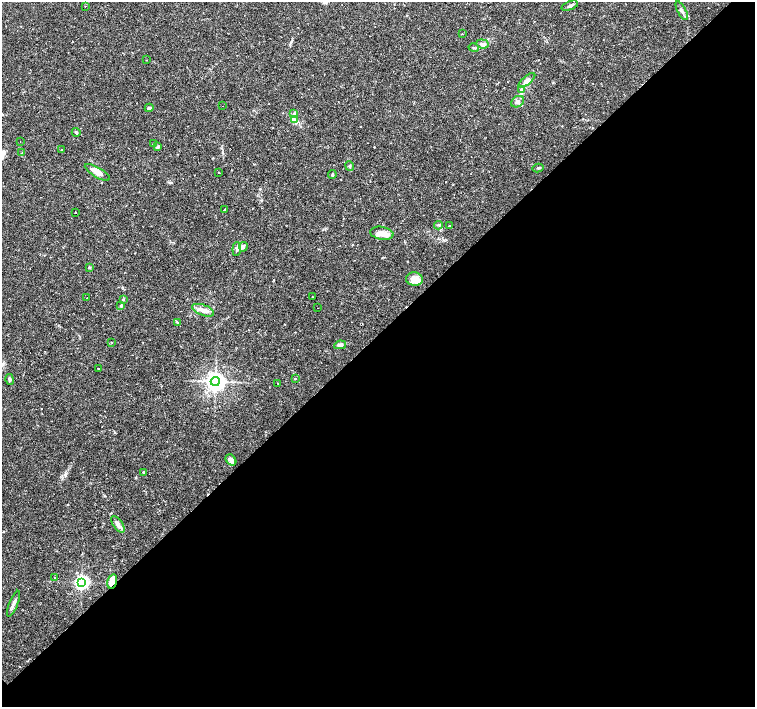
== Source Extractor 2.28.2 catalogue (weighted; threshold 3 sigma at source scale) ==
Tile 12 of 4 x 4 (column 4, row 3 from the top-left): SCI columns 4516-6020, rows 1563-2972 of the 6021 x 6009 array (HDU 1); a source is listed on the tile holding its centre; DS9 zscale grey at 2 x 2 block average (1 PNG px = mean of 2 x 2 image px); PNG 757 x 709 px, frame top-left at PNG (2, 2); each listed source drawn as its Kron ellipse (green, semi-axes under 4 px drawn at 4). Shown black and unused: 53% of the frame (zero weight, under 2 of 3 exposures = <1% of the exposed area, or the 3 px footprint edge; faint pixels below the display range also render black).
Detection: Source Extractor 2.28.2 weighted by HDU 2 'WHT'; one run over the whole footprint, this tile lists its part. Background 0.0388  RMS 0.0031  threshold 0.0141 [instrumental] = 3 sigma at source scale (4.5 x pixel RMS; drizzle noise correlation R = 1.50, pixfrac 1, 0.0396/0.0396 arcsec/px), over >= 5 px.
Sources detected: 75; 17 cosmic-ray / hot-pixel residue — neither listed nor drawn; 3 inside a brighter listed object's ellipse — not listed separately; the other 55 listed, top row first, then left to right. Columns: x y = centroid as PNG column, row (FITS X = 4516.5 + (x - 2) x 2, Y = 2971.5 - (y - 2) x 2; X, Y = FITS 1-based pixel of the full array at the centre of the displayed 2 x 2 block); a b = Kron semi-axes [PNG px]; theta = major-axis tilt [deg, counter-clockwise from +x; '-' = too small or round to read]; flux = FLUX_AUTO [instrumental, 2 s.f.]
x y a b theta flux
85 6 2 2 - 3.9
570 6 8 3 21 1.5
682 11 10 3 -61 2
462 33 2 2 - 1
483 44 6 4 -6 2.1
474 48 5 2 - 0.79
146 60 2 2 - 0.31
527 80 10 4 40 2.9
521 89 4 3 - 0.87
518 102 7 5 33 2.5
222 106 2 2 - 0.61
149 108 4 3 - 1.3
294 113 4 3 - 0.95
294 119 4 2 - 1.1
76 132 4 3 - 1.1
20 142 2 2 - 0.47
154 143 3 2 - 0.46
158 147 4 3 - 1.8
62 150 2 2 - 1.3
22 153 2 2 - 0.39
350 166 5 2 - 0.75
538 168 6 3 12 0.94
97 172 14 5 -30 7.5
219 172 2 2 - 6.5
332 175 4 2 - 0.74
224 209 2 2 - 1.8
76 212 2 2 - 0.31
439 225 4 3 - 0.82
450 226 4 3 - 0.66
382 233 12 6 -9 4.8
243 247 5 3 - 1.2
237 249 7 3 86 1.7
89 267 4 3 - 0.8
414 279 8 7 - 8.7
312 296 2 2 - 0.2
87 298 2 2 - 1
123 299 3 3 - 0.68
121 305 3 3 - 0.68
317 308 2 2 - 0.48
203 310 11 5 -20 4.7
177 322 4 2 - 0.61
111 342 2 2 - 0.37
340 345 6 4 11 2.7
98 368 2 2 - 1.1
295 378 2 2 - 2.9
10 380 5 3 - 1.6
215 381 4 4 - 460
278 383 3 2 - 0.35
231 460 6 4 -50 3.7
143 472 3 2 - 0.47
118 524 9 4 -55 3.1
54 577 2 2 - 0.91
112 581 7 4 75 8.7
82 582 4 4 - 170
13 604 14 3 68 3
Overlapping masked pixels (flux is a lower limit): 1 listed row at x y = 112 581
Diffuse or blended objects may show on this block-average render without a row.